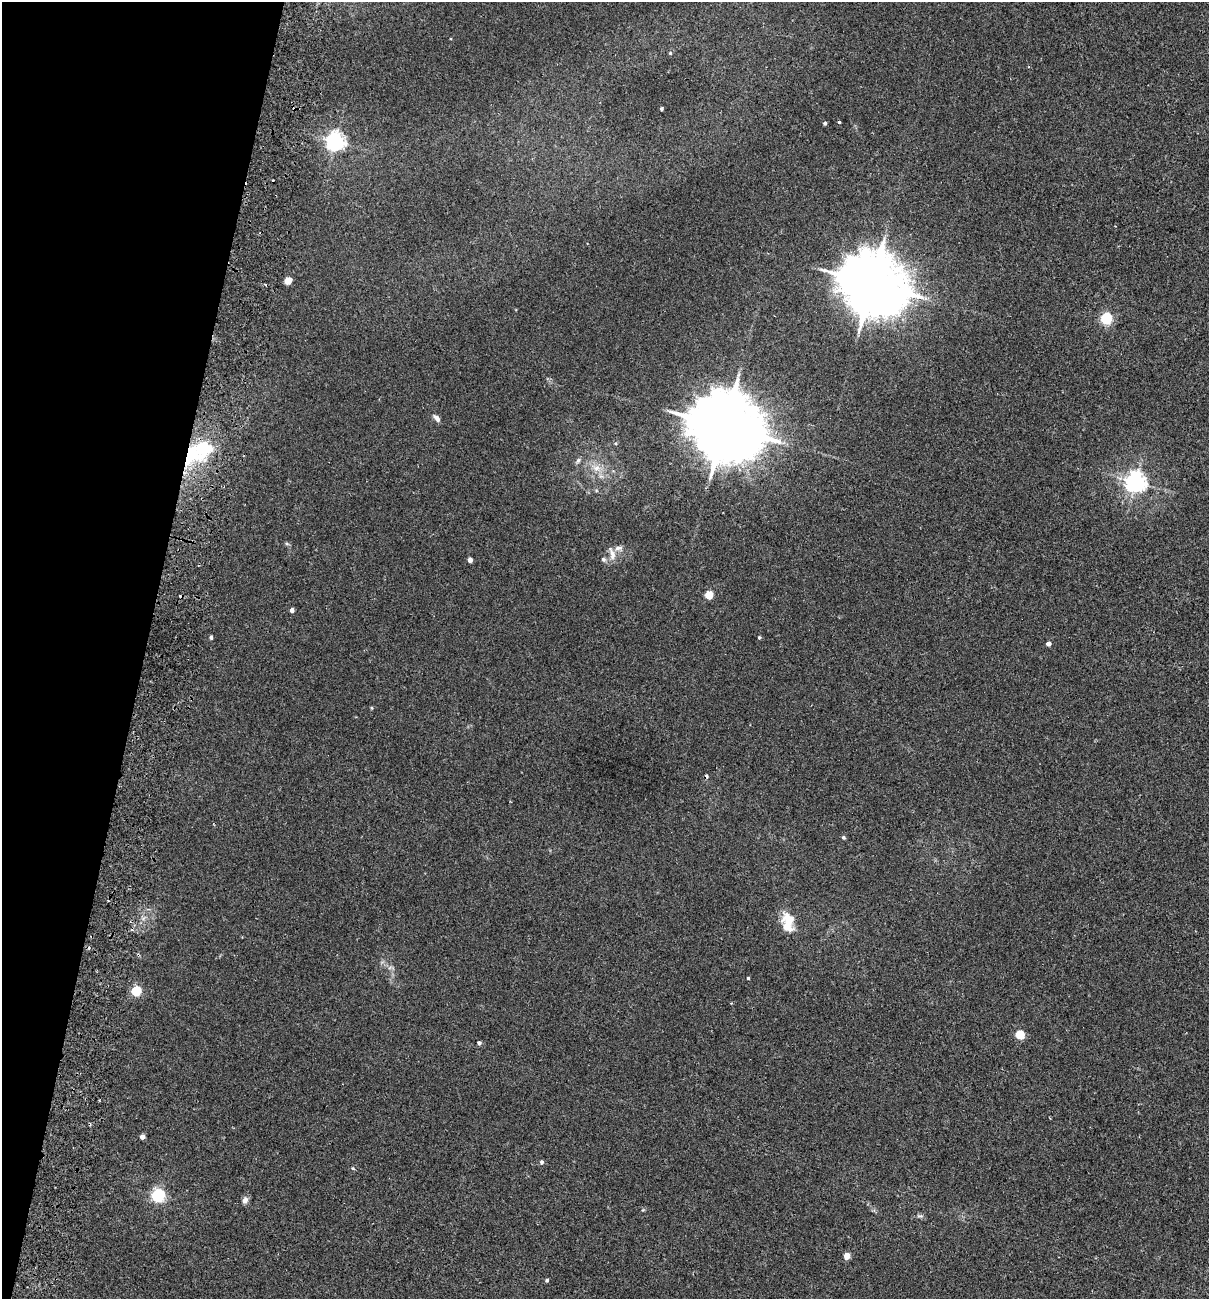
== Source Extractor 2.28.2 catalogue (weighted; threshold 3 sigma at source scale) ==
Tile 9 of 4 x 4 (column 1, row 3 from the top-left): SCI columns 308-1514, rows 1317-2613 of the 5318 x 5231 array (HDU 1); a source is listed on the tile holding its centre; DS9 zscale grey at full resolution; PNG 1211 x 1301 px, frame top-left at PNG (2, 2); no overlay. Shown black and unused: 12% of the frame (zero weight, under 2 of 3 exposures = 3% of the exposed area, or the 3 px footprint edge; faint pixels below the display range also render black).
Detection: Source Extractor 2.28.2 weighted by HDU 2 'WHT'; one run over the whole footprint, this tile lists its part. Background 0.0243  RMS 0.0061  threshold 0.0275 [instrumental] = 3 sigma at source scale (4.5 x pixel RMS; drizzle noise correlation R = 1.50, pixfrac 1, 0.05/0.05 arcsec/px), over >= 5 px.
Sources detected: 48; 4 cosmic-ray / hot-pixel residue — not listed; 1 inside a brighter listed object's ellipse — not listed separately; the other 43 listed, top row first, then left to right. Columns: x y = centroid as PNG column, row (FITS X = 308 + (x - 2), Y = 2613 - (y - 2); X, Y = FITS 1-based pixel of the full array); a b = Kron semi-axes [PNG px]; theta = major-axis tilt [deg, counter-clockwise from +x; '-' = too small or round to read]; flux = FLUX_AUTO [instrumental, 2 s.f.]
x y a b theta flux
670 53 4 4 - 0.79
662 109 3 3 - 0.86
839 122 4 3 - 1.7
825 123 4 3 - 1.2
335 141 7 6 - 280
287 281 5 4 - 12
265 284 3 2 - 0.57
872 284 19 16 -29 4900
1106 318 6 5 - 72
437 418 10 5 -46 2.6
724 427 21 17 -26 6700
615 443 5 4 - 0.77
192 455 31 22 51 33
578 460 8 5 50 1.5
596 468 13 9 -15 6.3
1135 482 7 7 - 370
287 544 6 4 -18 0.85
618 548 13 7 1 2.9
612 553 20 7 -75 4.3
603 559 7 6 - 1.4
470 560 4 4 - 4
708 595 5 5 - 19
292 610 4 4 - 2.3
211 637 4 3 - 1.4
759 637 4 4 - 0.75
1048 644 4 4 - 2.8
372 707 4 3 - 0.8
843 837 5 4 - 1
787 922 25 14 -83 13
390 967 7 4 20 1.2
748 978 3 3 - 0.75
136 991 5 5 - 43
1020 1035 5 5 - 26
479 1043 4 4 - 1.4
142 1137 4 4 - 3.2
542 1162 5 4 - 1.2
353 1168 5 4 - 0.72
158 1195 7 6 - 110
245 1200 7 6 - 3
643 1210 5 4 - 0.65
920 1216 9 5 -12 1.4
847 1256 5 4 - 7.4
547 1280 3 3 - 1.2
Overlapping masked pixels (flux is a lower limit): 1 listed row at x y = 192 455